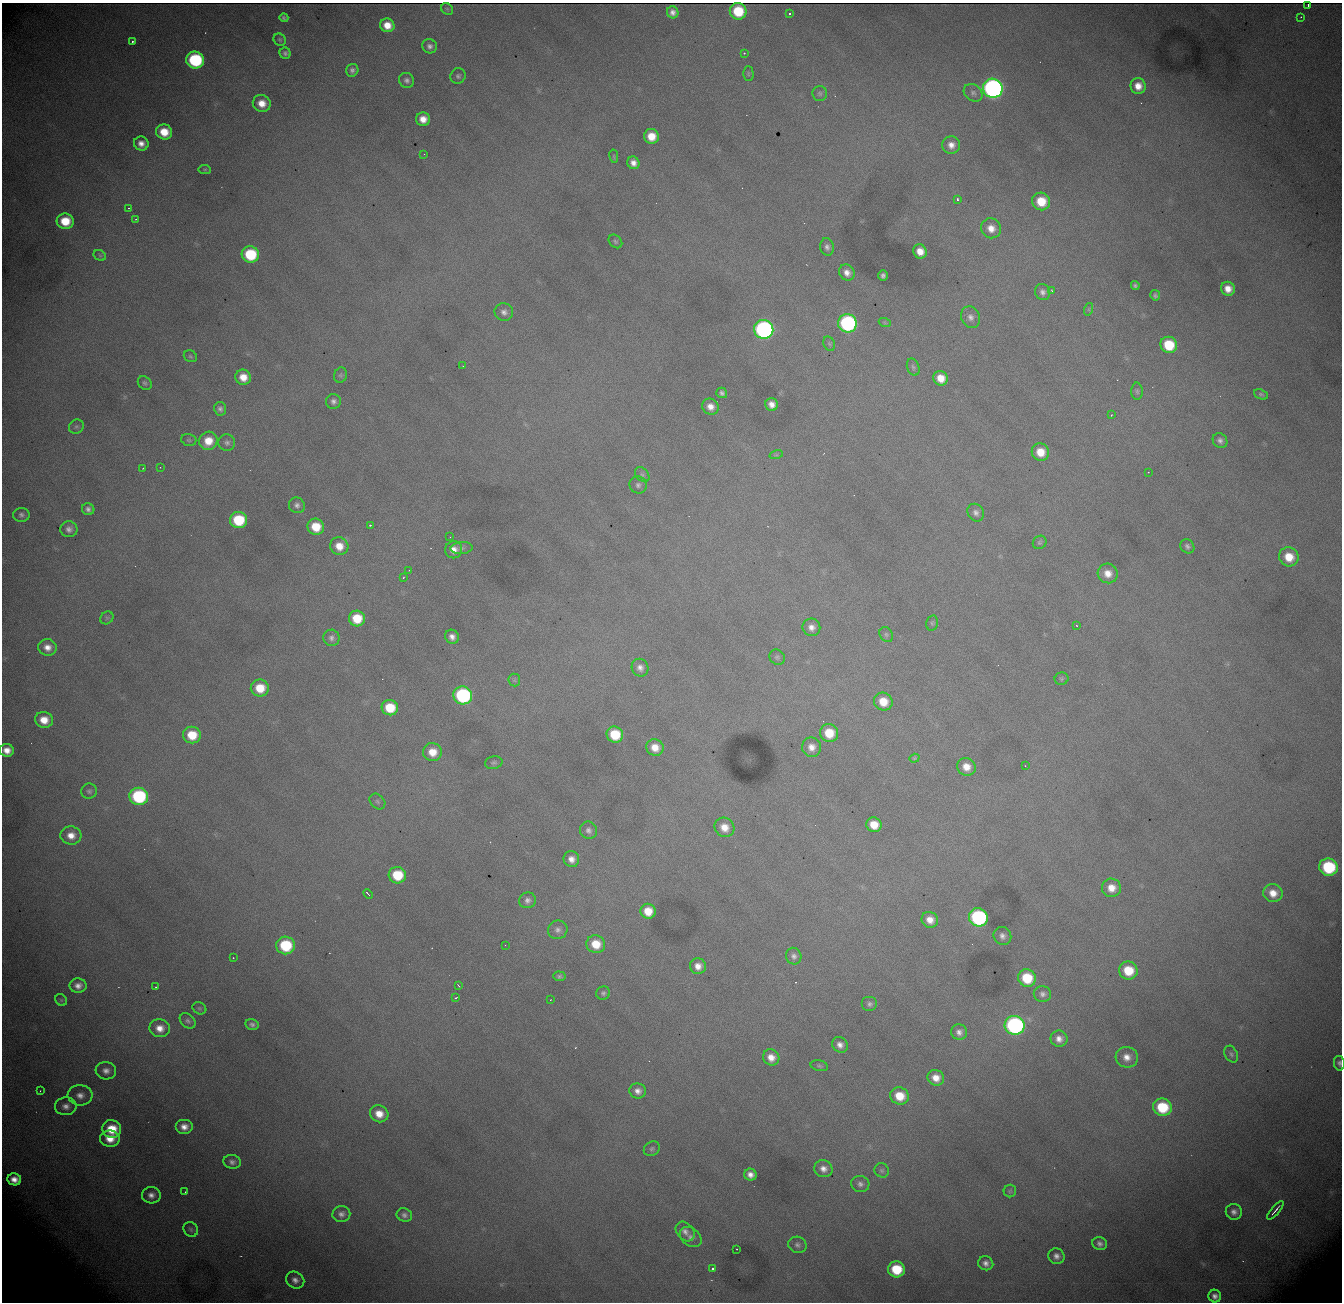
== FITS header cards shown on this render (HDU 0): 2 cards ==
NAXIS1  = 1340
NAXIS2  = 1300

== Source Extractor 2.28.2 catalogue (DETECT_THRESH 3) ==
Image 1340 x 1300 px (HDU 0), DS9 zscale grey, 1 PNG px = 1 image px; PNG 1344 x 1304 px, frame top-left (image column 1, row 1300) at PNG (2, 3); each listed source drawn as its Kron ellipse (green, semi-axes under 4 px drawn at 4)
Background 2550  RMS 28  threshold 84.8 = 3 sigma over >= 5 px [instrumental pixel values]
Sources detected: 220; all 220 listed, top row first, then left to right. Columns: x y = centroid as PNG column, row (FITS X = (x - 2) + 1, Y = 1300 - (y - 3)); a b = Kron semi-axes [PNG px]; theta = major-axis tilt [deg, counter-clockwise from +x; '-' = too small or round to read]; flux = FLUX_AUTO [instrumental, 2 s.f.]
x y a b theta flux
1308 5 2 2 - 2000
447 9 6 5 - 3100
738 11 8 8 - 79000
673 12 6 5 - 9700
789 13 3 3 - 4500
1301 17 2 2 - 1100
284 18 4 4 - 4100
387 25 7 6 - 26000
280 40 6 5 - 3600
132 42 3 3 - 5500
430 46 7 7 - 7900
285 53 6 5 - 5300
744 53 3 3 - 5000
195 60 9 8 - 210000
352 70 6 6 - 6600
748 74 7 5 -88 3400
458 76 8 7 - 5500
407 80 8 7 - 7600
1138 86 8 7 - 21000
993 88 10 9 - 900000
820 93 7 7 - 5100
973 93 10 8 -36 7700
262 103 9 8 - 26000
423 119 7 7 - 21000
164 132 8 7 - 39000
651 136 7 7 - 34000
141 143 7 7 - 14000
951 145 9 8 - 15000
424 154 2 2 - 1100
614 156 7 3 -81 2200
633 163 6 6 - 13000
205 169 6 4 -6 2600
958 200 3 3 - 8700
1041 201 9 8 - 51000
128 208 3 2 - 2100
135 219 4 2 - 1300
65 221 8 7 - 50000
991 228 10 9 - 21000
615 241 8 5 -45 4100
827 247 9 6 -82 7600
920 251 7 6 - 22000
250 254 8 8 - 110000
100 255 7 5 -30 3000
847 273 8 7 - 14000
883 275 5 4 - 5300
1135 286 4 4 - 4100
1228 289 7 6 - 20000
1051 290 3 2 - 1200
1043 292 8 7 - 8800
1155 295 5 5 - 4700
1089 309 6 4 72 3100
504 312 9 8 - 11000
970 317 11 9 -66 11000
847 323 9 9 - 360000
885 323 6 4 -19 2600
764 329 9 9 - 630000
829 344 7 5 -68 3800
1169 345 8 8 - 76000
190 356 7 5 -32 3600
463 366 3 2 - 1100
913 367 9 6 -70 4800
340 375 8 6 71 4200
243 377 8 7 - 26000
941 378 7 7 - 28000
145 383 8 6 -46 5200
1137 391 9 5 -88 4700
722 393 5 5 - 5500
1261 394 7 5 -24 4000
333 401 7 7 - 7600
772 404 6 6 - 14000
710 407 8 7 - 16000
220 409 7 6 - 6600
1111 415 4 3 - 1700
76 427 8 6 40 4700
189 440 8 5 -15 3600
208 441 9 9 - 35000
1220 441 8 7 - 7900
227 443 8 8 - 6800
1040 452 9 8 - 34000
776 455 7 4 18 2900
160 467 2 2 - 1300
143 468 2 2 - 1100
1148 472 3 2 - 3000
642 475 8 6 -48 5300
638 485 9 8 - 7100
297 505 8 7 - 7800
88 509 6 6 - 7200
976 513 9 8 - 9100
21 515 8 7 - 6600
238 520 8 8 - 97000
370 525 3 3 - 3100
316 527 8 8 - 49000
69 529 8 8 - 10000
450 537 2 2 - 1300
1040 542 7 6 - 3900
339 546 9 8 - 27000
1187 546 7 6 - 5800
462 548 11 6 6 6900
454 550 8 8 - 17000
1289 557 10 9 - 39000
409 570 2 2 - 1000
1108 573 10 9 - 23000
403 578 3 2 - 1300
107 618 7 6 - 4100
357 618 8 8 - 55000
932 623 8 5 76 4000
1076 625 3 2 - 2200
811 627 9 8 - 13000
886 634 8 6 -58 4900
452 637 7 6 - 11000
331 638 8 8 - 7700
47 647 9 8 - 17000
777 657 8 7 - 4800
640 668 9 8 - 11000
1062 679 7 6 - 3500
514 680 6 6 - 4200
260 688 9 8 - 47000
463 695 9 9 - 290000
883 702 9 9 - 37000
390 708 8 7 - 58000
44 720 9 8 - 31000
829 733 9 9 - 50000
192 735 9 8 - 53000
615 735 8 8 - 65000
655 747 9 8 - 25000
811 747 10 9 - 17000
7 750 7 6 - 19000
432 752 9 9 - 31000
914 758 5 4 - 1700
494 763 9 6 12 4700
1025 766 3 2 - 4400
966 767 9 8 - 24000
89 791 8 7 - 5300
139 796 9 8 - 210000
377 801 9 6 -46 5100
874 825 8 7 - 34000
724 827 10 9 - 26000
588 830 9 8 - 8900
71 835 10 9 - 22000
571 859 8 7 - 15000
1328 867 9 8 - 150000
397 875 9 8 - 74000
1111 888 9 9 - 25000
1273 893 10 9 - 24000
368 894 5 2 - 2900
527 900 8 7 - 8400
648 911 7 7 - 36000
978 917 9 9 - 360000
930 920 8 7 - 19000
558 930 10 9 - 10000
1002 936 9 8 - 11000
596 944 9 9 - 43000
286 945 9 9 - 120000
505 945 2 2 - 2200
794 956 8 7 - 8200
233 958 3 3 - 3900
698 966 8 8 - 17000
1128 971 9 9 - 57000
559 976 6 5 - 4200
1027 978 9 8 - 74000
458 985 4 3 - 3000
78 986 8 7 - 13000
156 987 2 2 - 1600
603 993 7 6 - 5000
1042 994 9 8 - 8300
456 998 3 2 - 2500
61 1000 6 5 - 3100
550 1000 2 2 - 1100
870 1004 8 7 - 6600
199 1008 7 5 -30 3500
188 1021 9 6 -42 5700
252 1024 7 5 -13 6500
1015 1025 10 9 - 530000
160 1028 10 9 - 21000
959 1032 8 7 - 10000
1059 1039 8 8 - 15000
840 1045 8 7 - 12000
1231 1054 9 6 -62 4800
771 1057 8 8 - 20000
1127 1057 11 10 - 20000
1339 1063 7 5 -80 6100
819 1066 9 5 -13 4100
106 1071 10 8 -6 14000
936 1078 8 7 - 22000
40 1091 2 2 - 1400
638 1091 8 7 - 12000
80 1095 12 10 -3 17000
900 1096 9 8 - 44000
66 1106 11 9 5 13000
1162 1107 9 8 - 95000
379 1114 9 8 - 28000
184 1127 9 7 0 18000
112 1129 9 9 - 54000
110 1139 10 8 -3 30000
652 1149 8 7 - 5000
232 1162 9 7 -14 7900
823 1169 9 8 - 14000
882 1170 7 7 - 4700
750 1175 6 6 - 12000
14 1179 7 6 - 16000
860 1184 9 8 - 9100
1010 1191 6 6 - 3400
185 1192 2 2 - 1000
151 1195 9 8 - 13000
1275 1210 11 2 49 6800
1234 1212 8 8 - 11000
341 1214 9 8 - 9500
404 1215 8 6 -21 7100
191 1229 8 6 -46 5300
685 1231 11 8 -50 11000
691 1237 12 8 -39 10000
1100 1244 7 6 - 7900
797 1245 9 8 - 7300
737 1249 2 2 - 5400
1056 1256 8 8 - 11000
986 1263 7 7 - 10000
712 1269 3 3 - 6700
896 1269 8 8 - 73000
295 1280 9 8 - 11000
1215 1296 6 6 - 10000
At the frame edge (FLAGS 8, measured only in part): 1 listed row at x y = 1339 1063